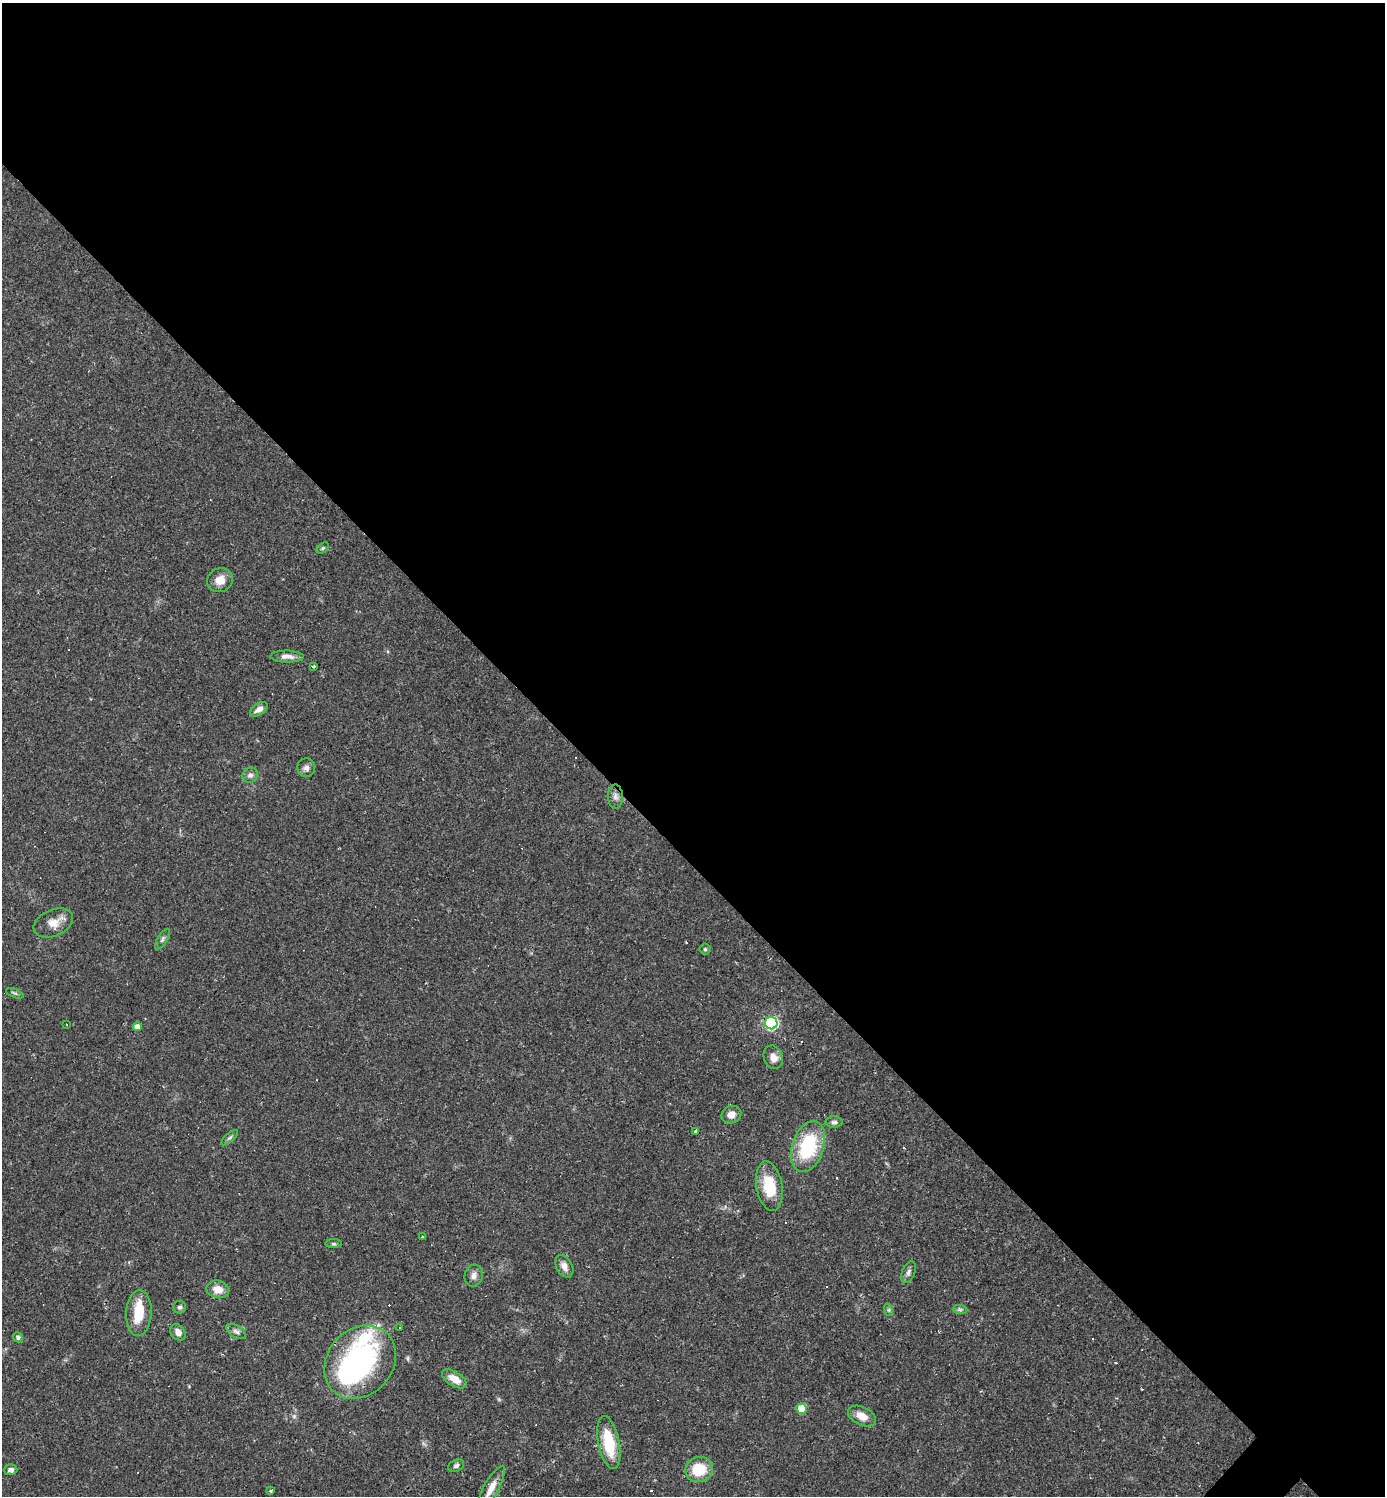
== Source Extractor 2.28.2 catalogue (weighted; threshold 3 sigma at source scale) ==
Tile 3 of 4 x 4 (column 3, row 1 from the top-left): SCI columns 3059-4441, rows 4481-5974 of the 5975 x 5974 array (HDU 1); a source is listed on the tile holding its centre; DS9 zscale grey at full resolution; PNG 1387 x 1498 px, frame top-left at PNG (2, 3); each listed source drawn as its Kron ellipse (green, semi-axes under 4 px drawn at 4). Shown black and unused: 58% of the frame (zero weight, under 2 of 3 exposures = <1% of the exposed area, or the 3 px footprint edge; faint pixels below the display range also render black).
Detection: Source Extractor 2.28.2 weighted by HDU 2 'WHT'; one run over the whole footprint, this tile lists its part. Background 0.0384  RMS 0.0049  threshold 0.0222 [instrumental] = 3 sigma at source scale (4.5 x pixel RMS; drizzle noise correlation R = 1.50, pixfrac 1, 0.05/0.05 arcsec/px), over >= 5 px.
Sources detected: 57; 2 inside a brighter object's white glare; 8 cosmic-ray / hot-pixel residue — neither listed nor drawn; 1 inside a brighter listed object's ellipse — not listed separately; the other 46 listed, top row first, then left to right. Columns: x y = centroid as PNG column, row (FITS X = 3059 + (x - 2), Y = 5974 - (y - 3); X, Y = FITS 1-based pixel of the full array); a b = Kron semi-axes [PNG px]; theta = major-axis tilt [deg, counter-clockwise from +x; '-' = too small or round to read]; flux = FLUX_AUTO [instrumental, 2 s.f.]
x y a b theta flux
323 548 7 4 36 0.83
220 580 13 11 27 5.1
287 656 17 6 -1 3.1
313 666 3 3 - 2.4
259 709 10 5 34 2.9
306 768 9 9 - 2.1
250 775 8 7 - 1.8
615 797 12 7 -88 2.4
53 923 21 13 24 6.4
162 939 12 5 59 1.3
705 949 5 5 - 0.71
15 993 9 3 -22 0.81
771 1023 6 6 - 93
66 1024 3 2 - 0.34
137 1027 4 4 - 3.9
773 1057 12 9 -69 3.9
731 1115 10 8 23 3.8
834 1122 8 6 1 1.4
696 1131 4 3 - 4.4
229 1138 10 4 40 1.1
808 1147 26 16 71 35
769 1186 25 13 -80 17
422 1237 4 3 - 0.4
334 1244 8 4 0 0.76
564 1266 12 8 -61 3
908 1272 11 6 69 1.8
474 1276 11 9 75 2.5
218 1289 11 8 -13 5.5
180 1307 6 6 - 1.1
889 1310 6 4 -72 0.76
960 1310 7 4 -1 1
139 1313 23 12 87 14
399 1327 3 2 - 0.7
236 1331 11 6 -32 1.7
178 1332 9 7 -52 3.2
18 1337 5 5 - 1.4
360 1362 40 32 49 94
454 1379 14 7 -32 6.3
802 1409 5 5 - 14
862 1416 15 9 -25 5.5
609 1443 27 10 -79 19
456 1466 8 5 26 1.3
699 1469 14 12 15 15
11 1470 6 5 - 1.8
491 1488 25 7 61 5.8
271 1491 4 3 - 1.6
Overlapping masked pixels (flux is a lower limit): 1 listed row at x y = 360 1362
Isophote crosses this tile's border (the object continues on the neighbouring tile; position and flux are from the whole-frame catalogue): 1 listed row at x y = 491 1488